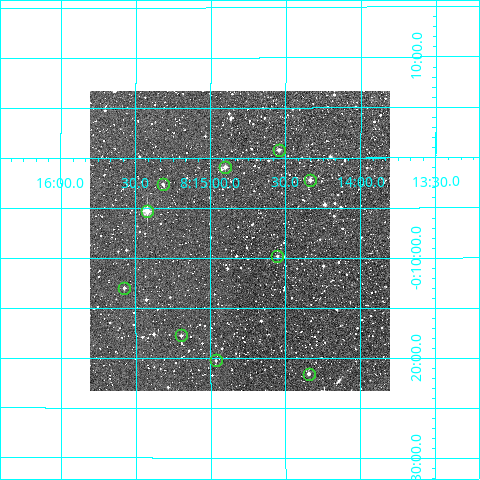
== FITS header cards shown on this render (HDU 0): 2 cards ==
NAXIS1  =                  300
NAXIS2  =                  300

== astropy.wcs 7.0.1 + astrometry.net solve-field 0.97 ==
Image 300 x 300 px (HDU 0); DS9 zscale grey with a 90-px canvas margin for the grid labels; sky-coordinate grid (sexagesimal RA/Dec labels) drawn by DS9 from the SOLVED WCS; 10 Tycho-2 reference stars matched to detected sources circled (green)
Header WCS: RA---TAN/DEC--TAN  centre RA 08:14:48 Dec -00:08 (123.70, -0.14 deg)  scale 6 arcsec/px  FOV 30.0' x 30.0'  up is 0 deg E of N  parity normal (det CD < 0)
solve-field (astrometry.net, Tycho-2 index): VERIFIED the header's WCS against the Tycho-2 star catalogue (10 matches, 0 conflicts) and refined it, rather than solving blind
Solved WCS: RA---TAN-SIP/DEC--TAN-SIP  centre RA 08:14:48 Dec -00:08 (123.70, -0.14 deg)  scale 6 arcsec/px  FOV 30.0' x 30.0'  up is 0 deg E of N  parity normal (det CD < 0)
The solver's refit moves the header's centre by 0.99 arcsec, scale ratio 1.001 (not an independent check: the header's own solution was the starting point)
Tycho-2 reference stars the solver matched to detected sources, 10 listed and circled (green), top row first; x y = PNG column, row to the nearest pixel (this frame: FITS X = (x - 90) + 1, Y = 300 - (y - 91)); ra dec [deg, ICRS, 3 dp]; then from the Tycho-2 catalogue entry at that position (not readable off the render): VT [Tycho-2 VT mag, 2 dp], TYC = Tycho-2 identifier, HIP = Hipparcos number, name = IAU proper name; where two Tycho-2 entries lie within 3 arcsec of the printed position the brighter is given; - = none
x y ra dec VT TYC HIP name
279 150 123.636 +0.013 10.96 195-2055-1 - -
225 167 123.725 -0.014 10.96 4847-241-1 - -
310 180 123.584 -0.036 10.89 4847-144-1 - -
163 184 123.829 -0.043 11.53 4848-2234-1 - -
147 211 123.856 -0.087 8.49 4848-2325-1 40439 -
277 256 123.638 -0.162 11.10 4847-211-1 - -
124 288 123.894 -0.216 11.51 4848-2091-1 - -
181 335 123.799 -0.295 11.65 4848-1867-1 - -
216 360 123.741 -0.337 11.89 4847-432-1 - -
309 374 123.586 -0.359 11.22 4847-583-1 - -